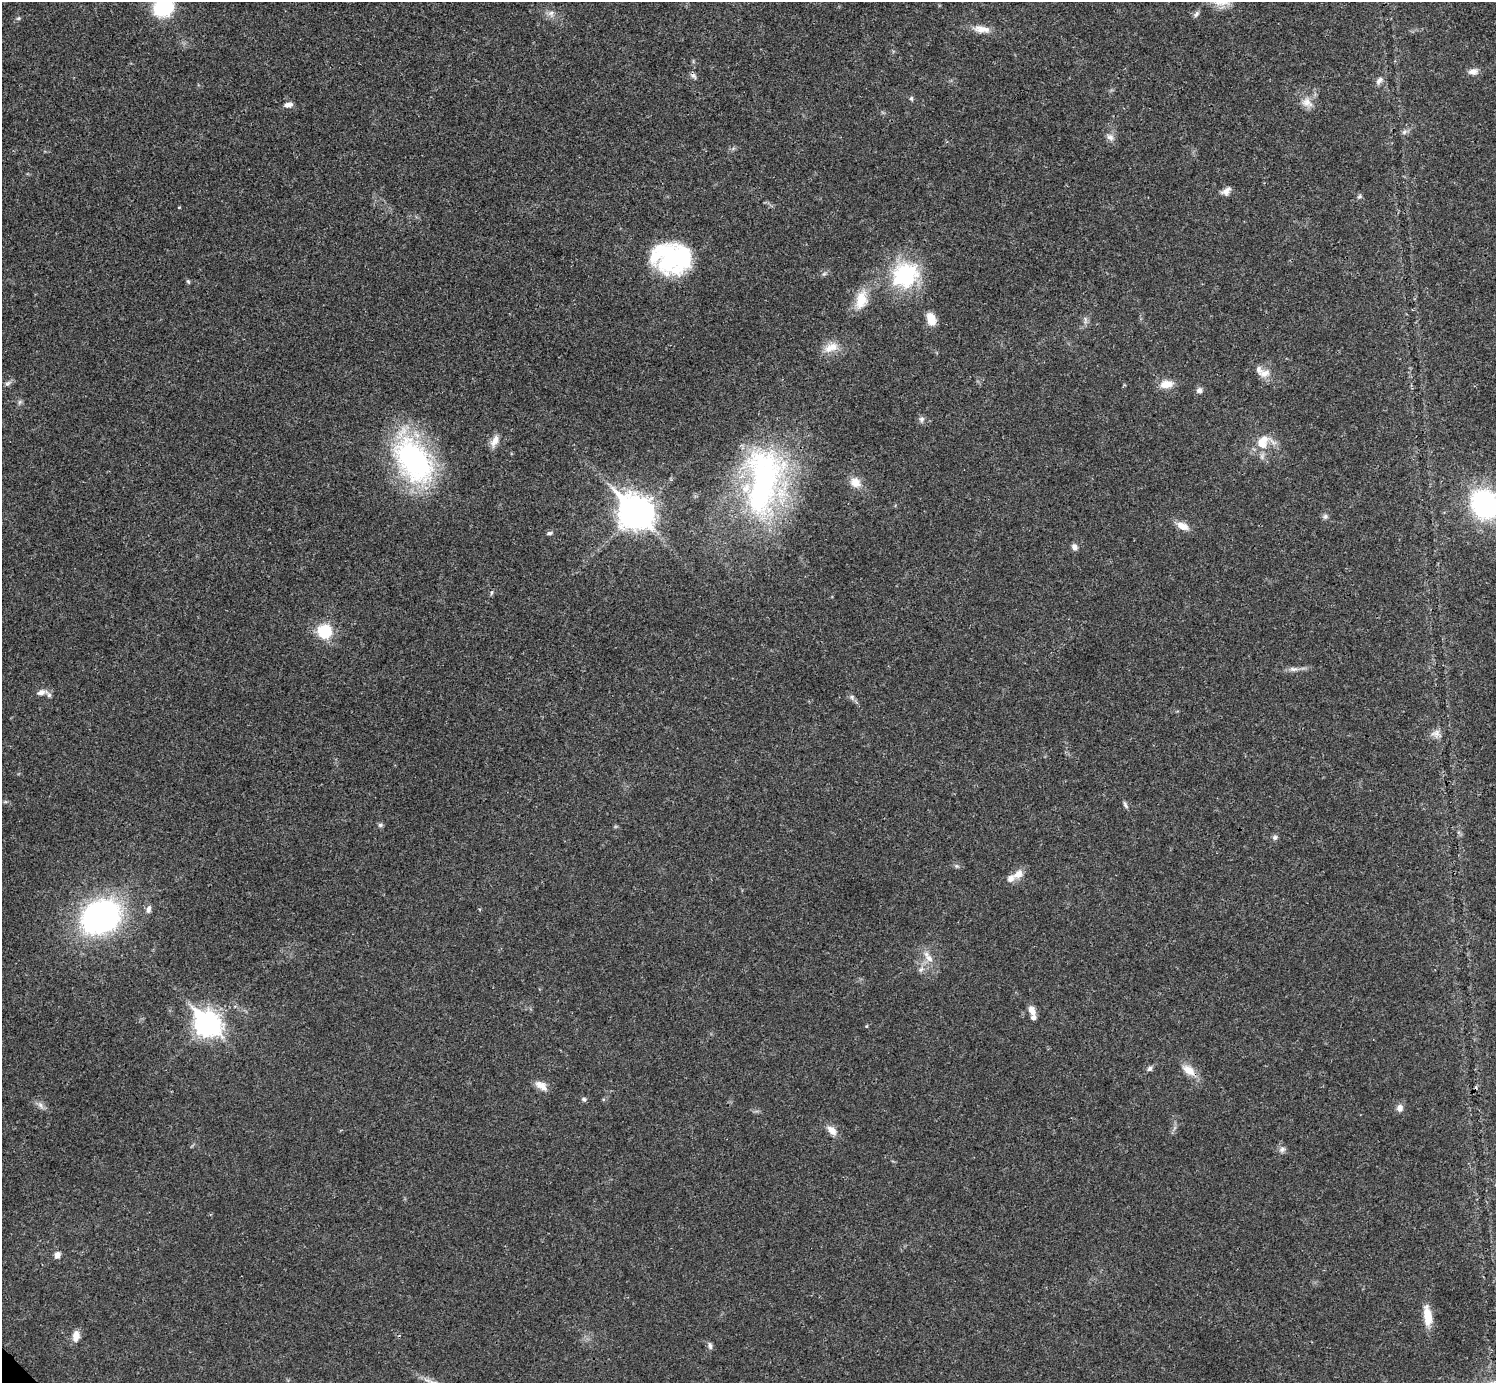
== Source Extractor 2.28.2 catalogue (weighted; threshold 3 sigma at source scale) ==
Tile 10 of 4 x 4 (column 2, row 3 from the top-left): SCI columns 1495-2988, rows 1540-2920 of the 5984 x 5984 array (HDU 1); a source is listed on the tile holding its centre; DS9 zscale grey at full resolution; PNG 1498 x 1385 px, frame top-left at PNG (2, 2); no overlay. Shown black and unused: <1% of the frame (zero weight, under 3 of 4 exposures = <1% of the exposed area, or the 3 px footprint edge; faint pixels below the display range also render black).
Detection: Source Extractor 2.28.2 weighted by HDU 2 'WHT'; one run over the whole footprint, this tile lists its part. Background 0.021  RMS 0.0022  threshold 0.00997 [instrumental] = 3 sigma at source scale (4.5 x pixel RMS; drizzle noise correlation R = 1.50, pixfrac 1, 0.05/0.05 arcsec/px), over >= 5 px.
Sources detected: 79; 2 inside a brighter object's white glare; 1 cosmic-ray / hot-pixel residue — not listed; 5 inside a brighter listed object's ellipse — not listed separately; the other 71 listed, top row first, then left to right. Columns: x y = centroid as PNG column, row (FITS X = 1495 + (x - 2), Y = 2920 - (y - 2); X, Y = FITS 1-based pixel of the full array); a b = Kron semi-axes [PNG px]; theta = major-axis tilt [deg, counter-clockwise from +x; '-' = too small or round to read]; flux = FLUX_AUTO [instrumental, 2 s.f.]
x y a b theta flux
164 7 16 13 46 20
551 13 8 8 - 0.98
1196 14 10 6 60 0.6
18 18 6 5 - 0.36
982 29 23 9 -7 2.4
1473 71 13 8 7 1.3
693 76 10 5 -42 0.61
1379 80 13 7 52 1
911 98 7 5 89 0.38
1307 103 15 13 -24 2.3
288 105 12 6 9 0.98
1404 132 7 6 - 0.58
1110 137 11 9 -40 1.2
1226 191 13 8 37 1.2
1359 196 6 6 - 0.43
179 207 4 3 - 0.16
671 259 42 22 65 16
823 274 6 4 70 0.36
905 275 35 31 35 18
188 282 6 4 -67 0.3
861 300 25 14 76 4.3
931 319 13 9 -70 3.1
1085 320 11 4 86 0.6
831 347 21 11 23 2.9
1264 373 16 11 4 2.1
7 383 9 5 35 0.6
1166 384 17 10 8 2.6
1199 390 7 6 - 0.92
20 402 6 6 - 0.47
922 419 7 7 - 0.69
495 441 16 8 63 1.8
1261 444 18 13 -25 3.8
413 460 56 34 -56 46
763 481 94 42 82 61
855 482 15 12 -36 2.5
1485 504 21 18 -57 43
635 513 14 11 -43 330
1325 516 7 7 - 0.61
1182 526 17 9 -25 2.1
550 533 9 5 8 0.5
1074 547 8 7 - 0.91
491 593 6 4 71 0.32
325 631 16 15 - 7.6
1293 669 12 6 -5 1
41 692 14 7 12 1.3
852 697 7 4 -89 0.44
1436 733 13 10 21 1.4
1125 805 10 4 -63 0.53
380 825 7 5 1 0.45
1275 837 6 6 - 0.59
956 866 7 5 -1 0.43
1018 874 15 10 46 2.1
148 909 10 6 80 0.85
100 917 32 26 27 71
929 958 17 8 -47 2.1
921 970 9 5 51 0.75
1032 1010 12 8 -61 1.7
208 1024 11 9 -43 190
867 1026 5 3 - 0.18
1150 1069 7 6 - 0.59
1189 1070 20 11 -35 2.8
541 1085 18 9 -32 1.9
584 1099 6 6 - 0.46
41 1105 11 6 -46 0.95
1400 1108 10 8 74 1.1
832 1130 13 8 -47 1.9
1282 1149 9 7 40 0.78
57 1255 7 6 - 1.3
1427 1316 26 9 -83 3.9
76 1336 14 8 82 1.8
710 1345 10 5 -77 0.65
Isophote crosses this tile's border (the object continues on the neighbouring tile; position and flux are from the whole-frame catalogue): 2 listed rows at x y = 164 7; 1485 504